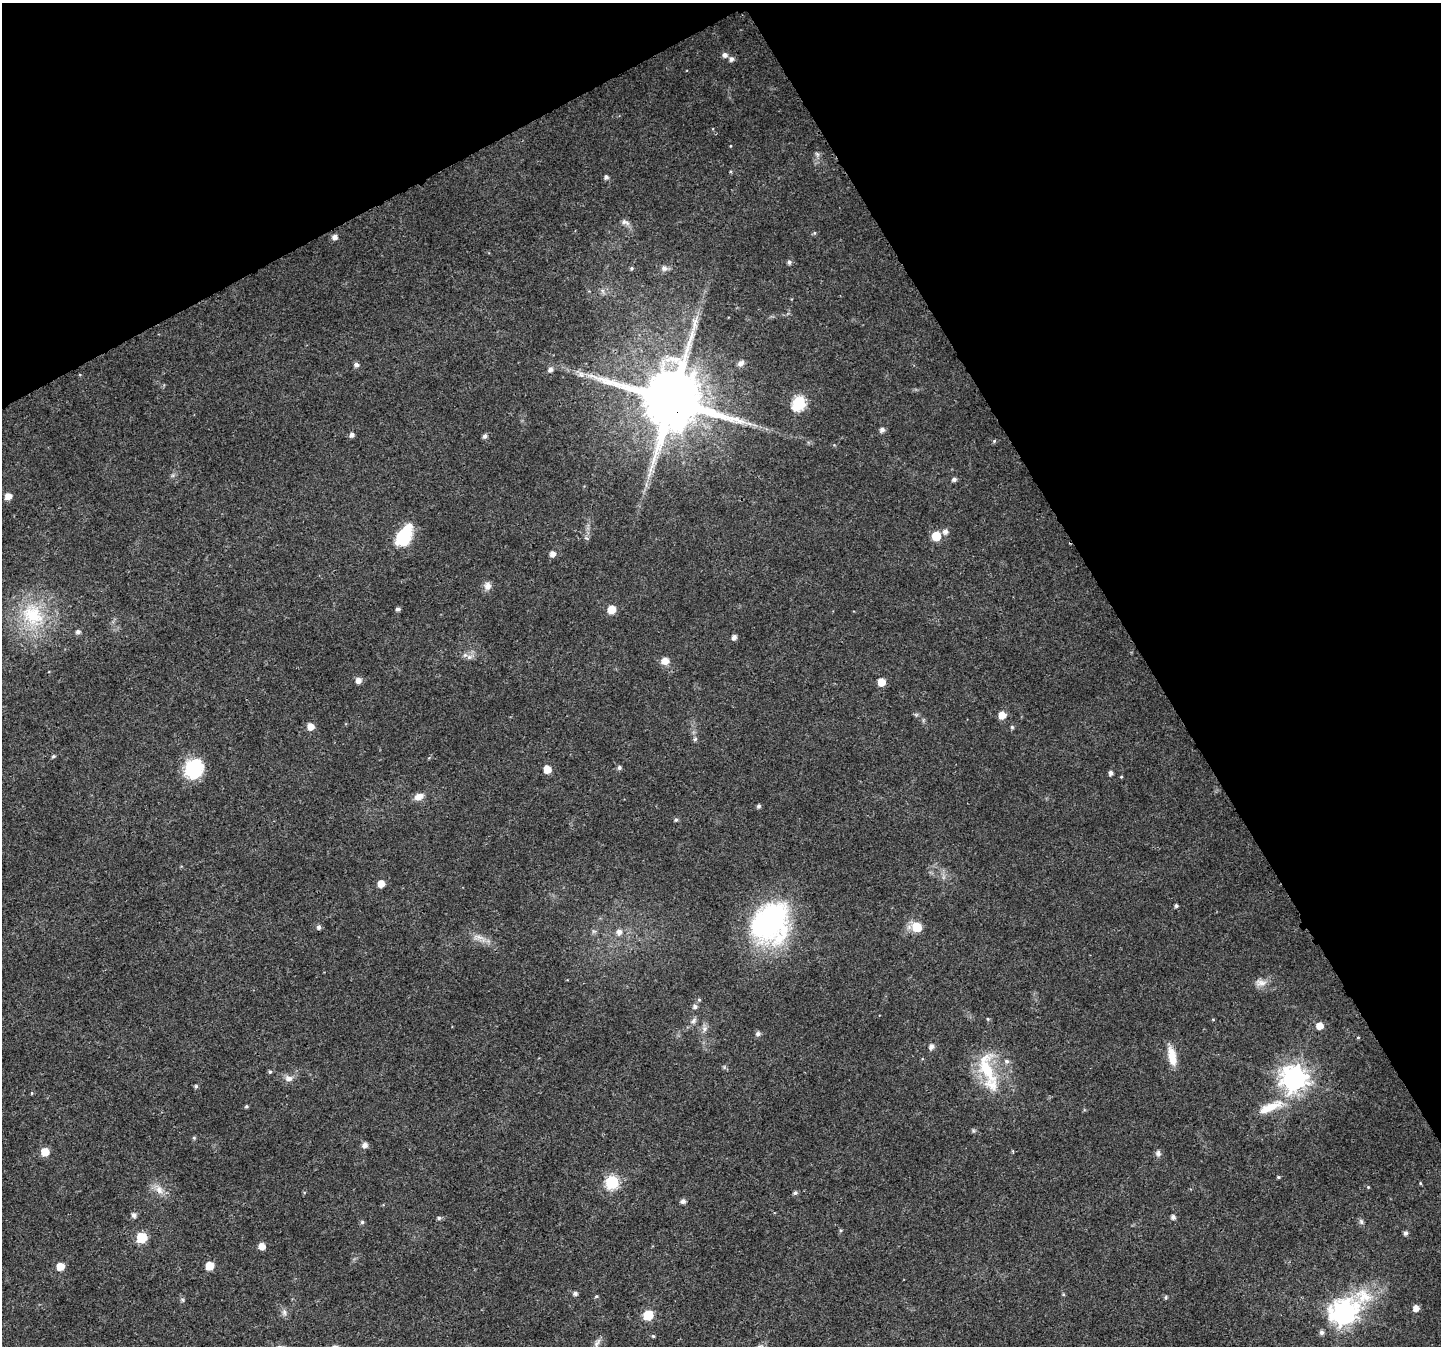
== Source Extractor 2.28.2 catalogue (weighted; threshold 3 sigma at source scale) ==
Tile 3 of 4 x 4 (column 3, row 1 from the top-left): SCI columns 2950-4388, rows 4265-5608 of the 5896 x 5790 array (HDU 1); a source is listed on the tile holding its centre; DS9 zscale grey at full resolution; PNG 1443 x 1348 px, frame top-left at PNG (2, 3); no overlay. Shown black and unused: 28% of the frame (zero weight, under 3 of 4 exposures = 6% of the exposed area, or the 3 px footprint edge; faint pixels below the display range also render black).
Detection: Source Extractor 2.28.2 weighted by HDU 2 'WHT'; one run over the whole footprint, this tile lists its part. Background 0.0134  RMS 0.0028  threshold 0.0125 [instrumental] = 3 sigma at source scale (4.5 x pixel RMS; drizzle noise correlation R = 1.50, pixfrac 1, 0.0396/0.0396 arcsec/px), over >= 5 px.
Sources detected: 113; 1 inside a brighter listed object's ellipse — not listed separately; the other 112 listed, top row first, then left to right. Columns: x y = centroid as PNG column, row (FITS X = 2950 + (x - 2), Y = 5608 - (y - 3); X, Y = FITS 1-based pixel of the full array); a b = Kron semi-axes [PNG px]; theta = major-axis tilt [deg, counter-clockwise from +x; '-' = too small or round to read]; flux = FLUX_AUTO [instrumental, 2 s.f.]
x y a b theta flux
725 55 7 6 - 1
731 59 6 6 - 1
817 154 8 5 -64 0.66
606 177 5 5 - 0.81
625 222 13 6 -24 1.2
814 233 5 5 - 0.38
335 237 6 5 - 1.3
789 262 5 5 - 0.81
631 268 5 4 - 0.47
664 268 9 8 - 1.1
602 291 7 4 -89 0.66
741 363 9 6 36 1
356 365 5 5 - 1
550 369 6 5 - 1.1
581 374 10 8 -40 1.3
672 400 17 17 - 3000
799 403 7 6 - 42
882 430 6 5 - 1
352 434 5 5 - 1.1
485 436 6 5 - 0.83
994 441 5 4 - 0.36
954 479 5 4 - 0.91
8 496 5 5 - 2.9
945 531 6 6 - 1.3
404 535 23 12 60 14
936 536 6 5 - 9.4
552 554 6 5 - 1.7
487 586 11 9 82 1.6
398 609 5 4 - 0.65
611 609 6 5 - 6
33 615 39 31 -53 20
78 632 5 5 - 0.99
734 637 5 4 - 1.3
469 657 7 7 - 1.1
665 661 8 7 - 2.7
358 680 6 5 - 1.9
881 682 6 5 - 4.7
1002 715 6 5 - 4
311 727 6 6 - 2.9
1012 727 5 5 - 0.43
695 739 5 5 - 0.54
53 756 5 4 - 0.45
619 768 5 5 - 0.73
194 769 20 17 62 16
547 769 5 5 - 5.3
1111 773 4 4 - 1.1
1121 777 4 4 - 0.27
419 796 12 8 26 2.2
759 806 5 4 - 0.65
676 820 5 5 - 0.57
381 884 5 5 - 3.8
1176 906 4 4 - 0.56
770 923 47 38 61 55
319 927 5 5 - 0.85
917 927 6 6 - 10
594 931 6 6 - 0.59
619 932 7 7 - 1.5
479 938 25 7 -20 2.6
1260 983 17 10 -4 2.3
699 1000 5 4 - 0.39
695 1007 6 5 - 0.95
988 1019 4 4 - 0.29
1213 1019 5 3 - 0.23
693 1021 9 6 46 0.95
1319 1026 5 5 - 3.5
705 1029 8 7 - 1.1
758 1034 7 6 - 0.72
1358 1037 5 3 - 0.25
931 1047 6 5 - 1.2
1172 1056 24 9 -77 4.6
986 1068 48 21 -76 16
270 1072 5 4 - 0.41
289 1078 11 8 -10 1.6
1294 1079 9 9 - 260
196 1086 5 4 - 0.55
32 1093 5 3 - 0.25
246 1106 5 4 - 0.42
1271 1107 35 12 23 7.2
194 1138 5 5 - 0.37
365 1145 5 5 - 1.5
45 1152 6 5 - 5.8
1158 1153 8 7 - 0.93
1278 1177 4 3 - 0.35
612 1182 6 6 - 39
1420 1183 5 3 - 0.27
1368 1187 4 4 - 0.27
159 1189 17 9 -53 2.7
795 1193 6 5 - 0.67
683 1201 5 5 - 1
134 1215 6 5 - 1
1173 1217 5 4 - 1
439 1218 6 5 - 0.62
362 1222 6 5 - 0.51
1361 1222 8 6 -72 0.72
841 1230 5 4 - 0.37
1406 1233 5 5 - 0.89
141 1238 6 6 - 16
262 1246 6 5 - 2.5
60 1266 5 5 - 5.1
209 1266 6 5 - 6.2
575 1293 5 5 - 0.86
596 1296 5 4 - 0.36
1364 1296 26 20 -33 9.5
1166 1297 6 4 89 0.35
182 1300 7 5 -60 0.47
1416 1308 6 5 - 2.1
284 1312 10 6 -89 1
1344 1313 10 9 - 220
648 1315 6 6 - 14
1322 1332 5 5 - 1
653 1336 4 4 - 0.37
597 1343 16 6 63 1.4
Overlapping masked pixels (flux is a lower limit): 1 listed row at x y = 672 400
Isophote crosses this tile's border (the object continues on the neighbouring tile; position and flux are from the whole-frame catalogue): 1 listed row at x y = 597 1343